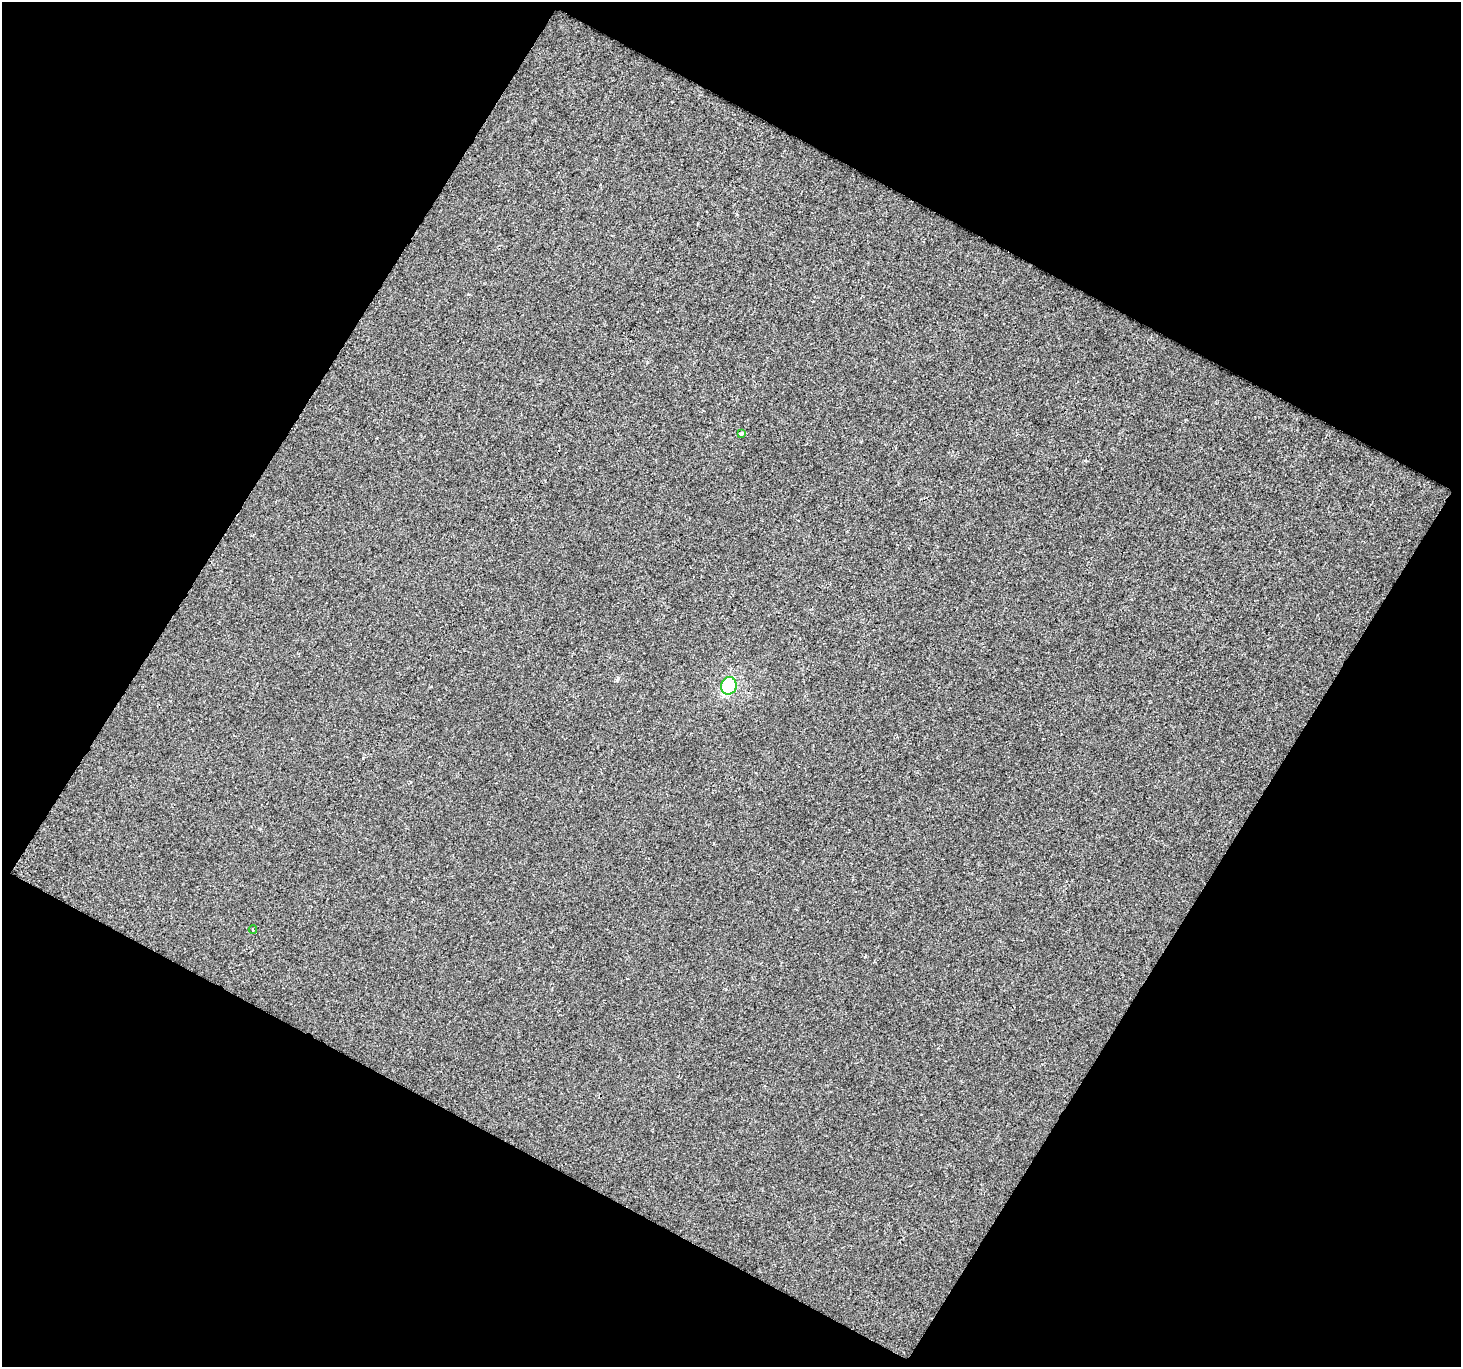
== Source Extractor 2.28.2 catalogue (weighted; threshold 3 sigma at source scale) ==
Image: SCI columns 381-1839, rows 732-2096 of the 2901 x 2939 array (HDU 1 of 3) = the unmasked area's bounding box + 8 px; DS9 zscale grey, full resolution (1 PNG px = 1 image px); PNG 1463 x 1369 px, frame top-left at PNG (2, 2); each listed source drawn as its Kron ellipse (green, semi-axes under 4 px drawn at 4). Shown black and unused: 48% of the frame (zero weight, under 2 of 3 exposures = <1% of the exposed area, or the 3 px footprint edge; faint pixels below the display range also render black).
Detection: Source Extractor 2.28.2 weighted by HDU 2 'WHT'. Background 3.37e-04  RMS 0.006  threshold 0.0271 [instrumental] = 3 sigma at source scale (4.5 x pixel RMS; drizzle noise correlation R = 1.50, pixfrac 1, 0.0396/0.0396 arcsec/px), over >= 5 px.
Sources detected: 3; all 3 listed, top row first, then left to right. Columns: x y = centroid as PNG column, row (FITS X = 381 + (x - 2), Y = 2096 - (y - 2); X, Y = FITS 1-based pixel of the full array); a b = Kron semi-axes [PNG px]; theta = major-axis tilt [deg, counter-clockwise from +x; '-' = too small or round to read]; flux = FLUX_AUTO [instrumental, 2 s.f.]
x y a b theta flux
742 433 4 3 - 4.6
729 686 9 7 76 45
253 930 4 3 - 0.91